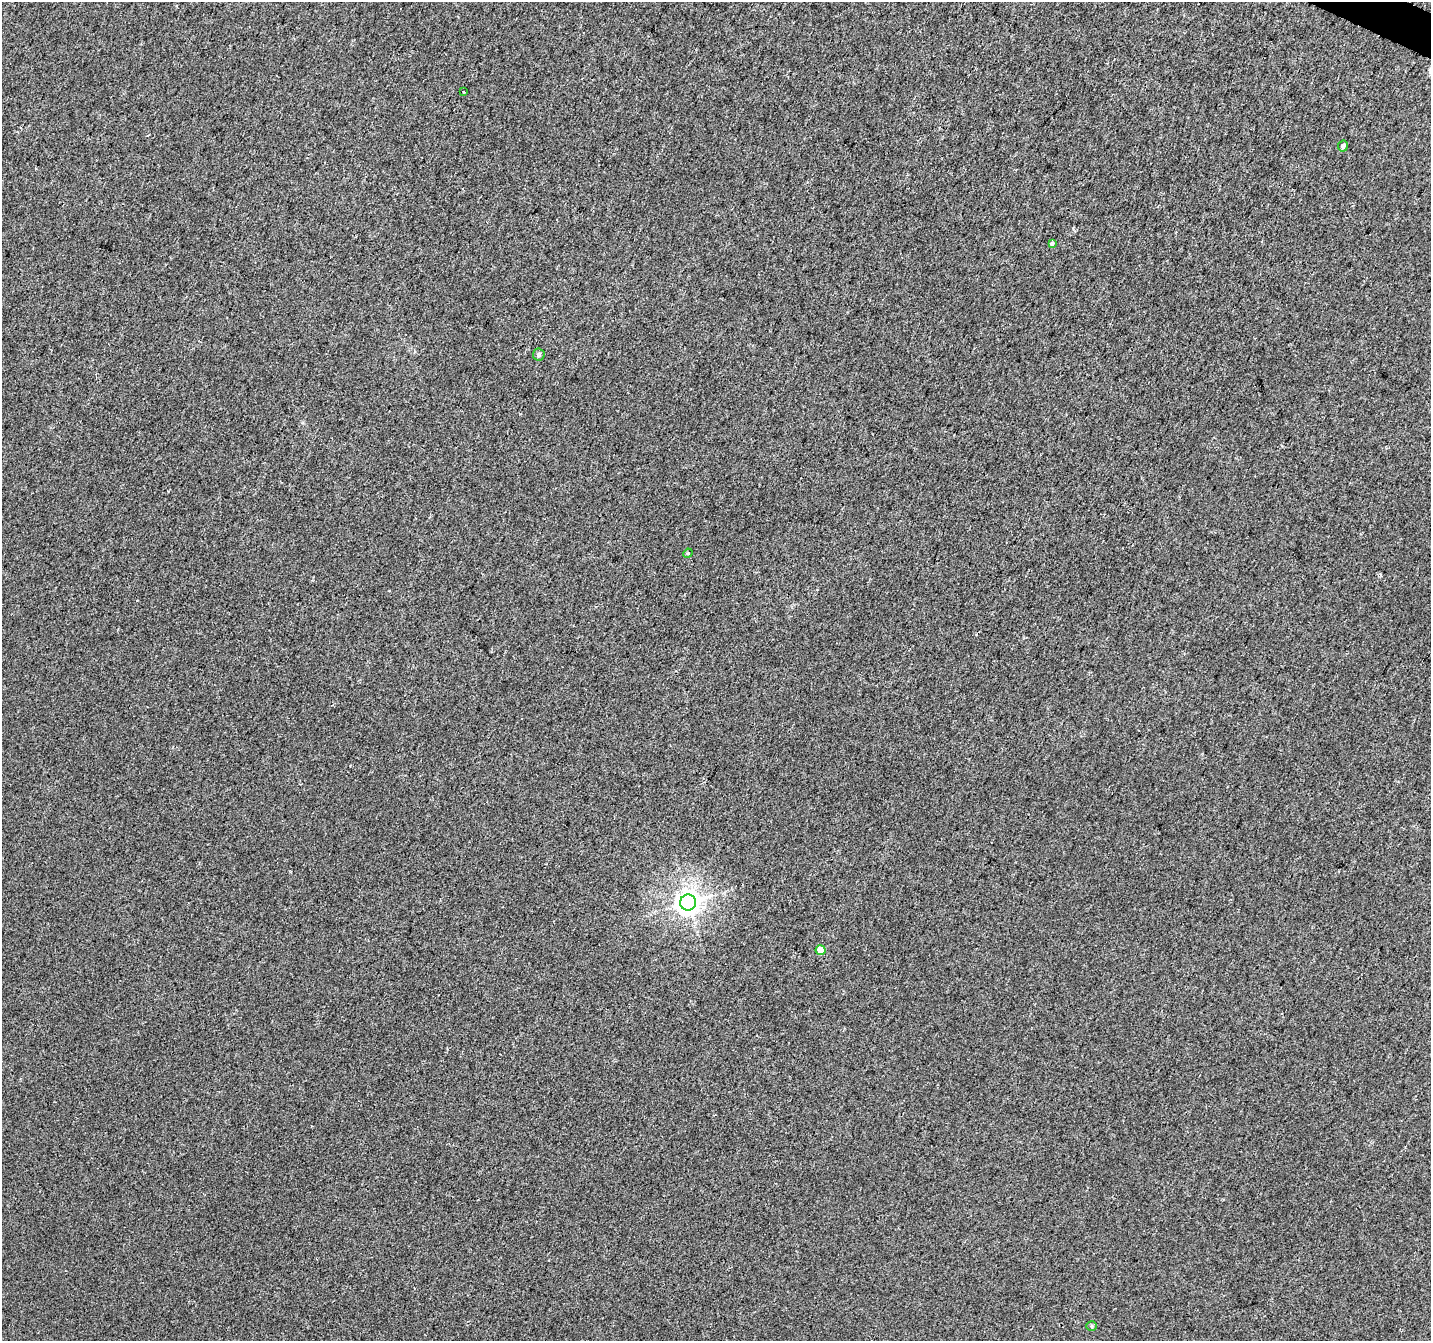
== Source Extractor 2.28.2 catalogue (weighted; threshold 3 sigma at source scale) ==
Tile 10 of 4 x 4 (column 2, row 3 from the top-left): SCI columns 1437-2865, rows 1610-2948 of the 5729 x 5834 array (HDU 1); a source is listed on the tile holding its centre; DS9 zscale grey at full resolution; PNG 1433 x 1343 px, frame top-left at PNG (2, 2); each listed source drawn as its Kron ellipse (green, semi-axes under 4 px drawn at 4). Shown black and unused: <1% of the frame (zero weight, under 2 of 3 exposures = <1% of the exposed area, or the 3 px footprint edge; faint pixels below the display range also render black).
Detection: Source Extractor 2.28.2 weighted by HDU 2 'WHT'; one run over the whole footprint, this tile lists its part. Background 0.028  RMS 0.0094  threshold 0.0421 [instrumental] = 3 sigma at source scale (4.5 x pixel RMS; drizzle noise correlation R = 1.50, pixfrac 1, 0.0396/0.0396 arcsec/px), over >= 5 px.
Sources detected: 8; all 8 listed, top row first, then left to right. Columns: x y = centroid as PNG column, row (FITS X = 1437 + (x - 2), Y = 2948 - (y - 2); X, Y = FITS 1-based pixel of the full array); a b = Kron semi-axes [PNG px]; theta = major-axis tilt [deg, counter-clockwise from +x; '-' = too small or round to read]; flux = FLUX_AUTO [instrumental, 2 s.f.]
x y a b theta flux
464 92 3 2 - 0.74
1343 146 5 5 - 2.6
1053 244 4 3 - 8.9
539 354 6 6 - 2.3
688 553 5 4 - 0.98
688 903 8 8 - 990
821 950 5 5 - 15
1091 1326 5 4 - 1.3